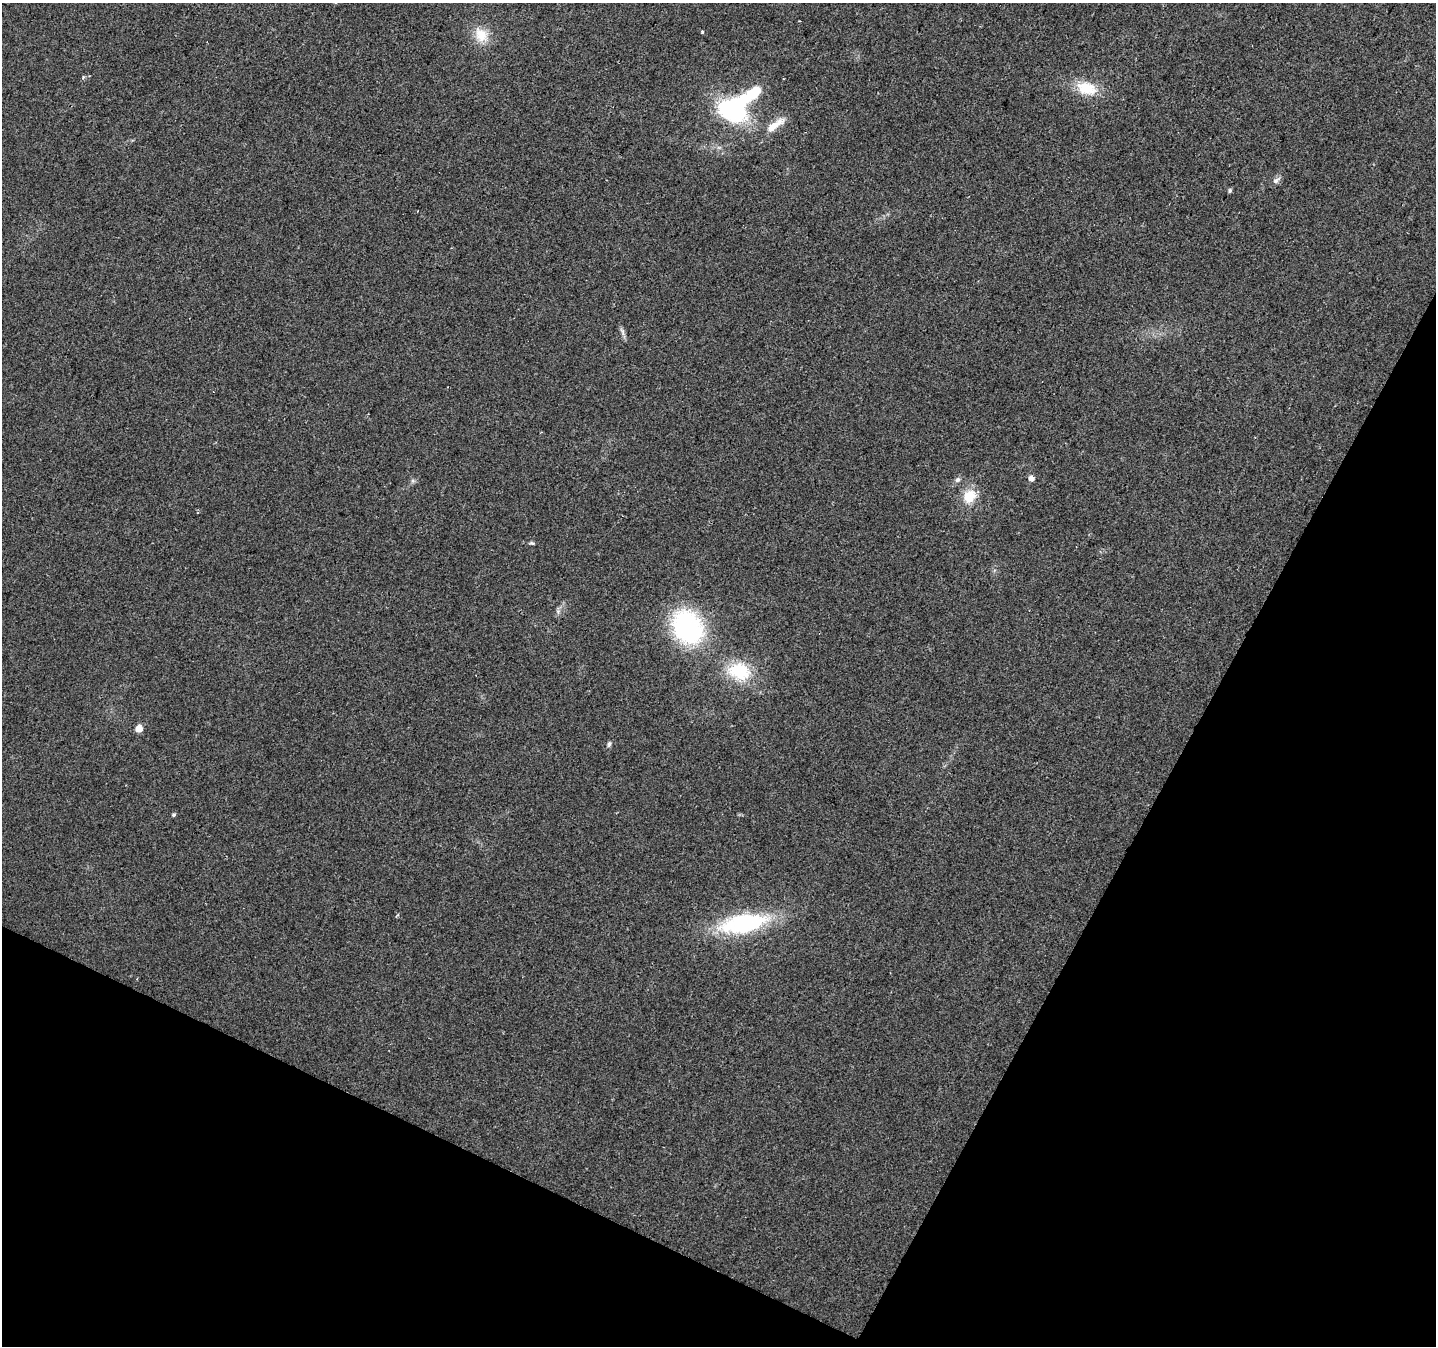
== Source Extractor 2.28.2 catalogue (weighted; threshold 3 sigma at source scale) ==
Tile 15 of 4 x 4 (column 3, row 4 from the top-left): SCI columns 2867-4300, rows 201-1544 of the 5740 x 5842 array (HDU 1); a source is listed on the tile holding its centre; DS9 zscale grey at full resolution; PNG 1438 x 1348 px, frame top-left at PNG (2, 3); no overlay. Shown black and unused: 25% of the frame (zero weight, under 2 of 3 exposures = <1% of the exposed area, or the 3 px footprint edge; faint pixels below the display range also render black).
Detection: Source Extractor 2.28.2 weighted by HDU 2 'WHT'; one run over the whole footprint, this tile lists its part. Background 0.0516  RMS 0.0083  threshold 0.0372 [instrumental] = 3 sigma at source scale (4.5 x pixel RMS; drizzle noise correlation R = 1.50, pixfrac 1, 0.0396/0.0396 arcsec/px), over >= 5 px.
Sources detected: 20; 1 inside a brighter object's white glare — not listed; the other 19 listed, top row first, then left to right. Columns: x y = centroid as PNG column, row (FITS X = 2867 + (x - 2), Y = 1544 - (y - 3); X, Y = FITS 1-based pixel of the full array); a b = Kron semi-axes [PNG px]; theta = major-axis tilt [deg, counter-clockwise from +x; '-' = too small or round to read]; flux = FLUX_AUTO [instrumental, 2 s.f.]
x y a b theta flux
702 32 3 3 - 1.8
481 35 22 15 -54 16
1086 88 27 16 -14 23
732 111 35 24 -27 82
773 127 29 9 33 13
1276 180 11 7 37 3.2
1230 191 6 5 - 1.4
417 211 2 2 - 0.52
622 331 12 4 -60 2.5
1031 478 5 5 - 5.4
957 480 7 6 - 2.3
969 496 17 14 59 17
532 543 7 4 -22 1.2
688 627 30 24 -59 140
739 671 26 19 -15 39
139 729 5 5 - 15
609 744 8 5 74 1.7
173 815 4 4 - 1.4
743 923 40 16 10 110